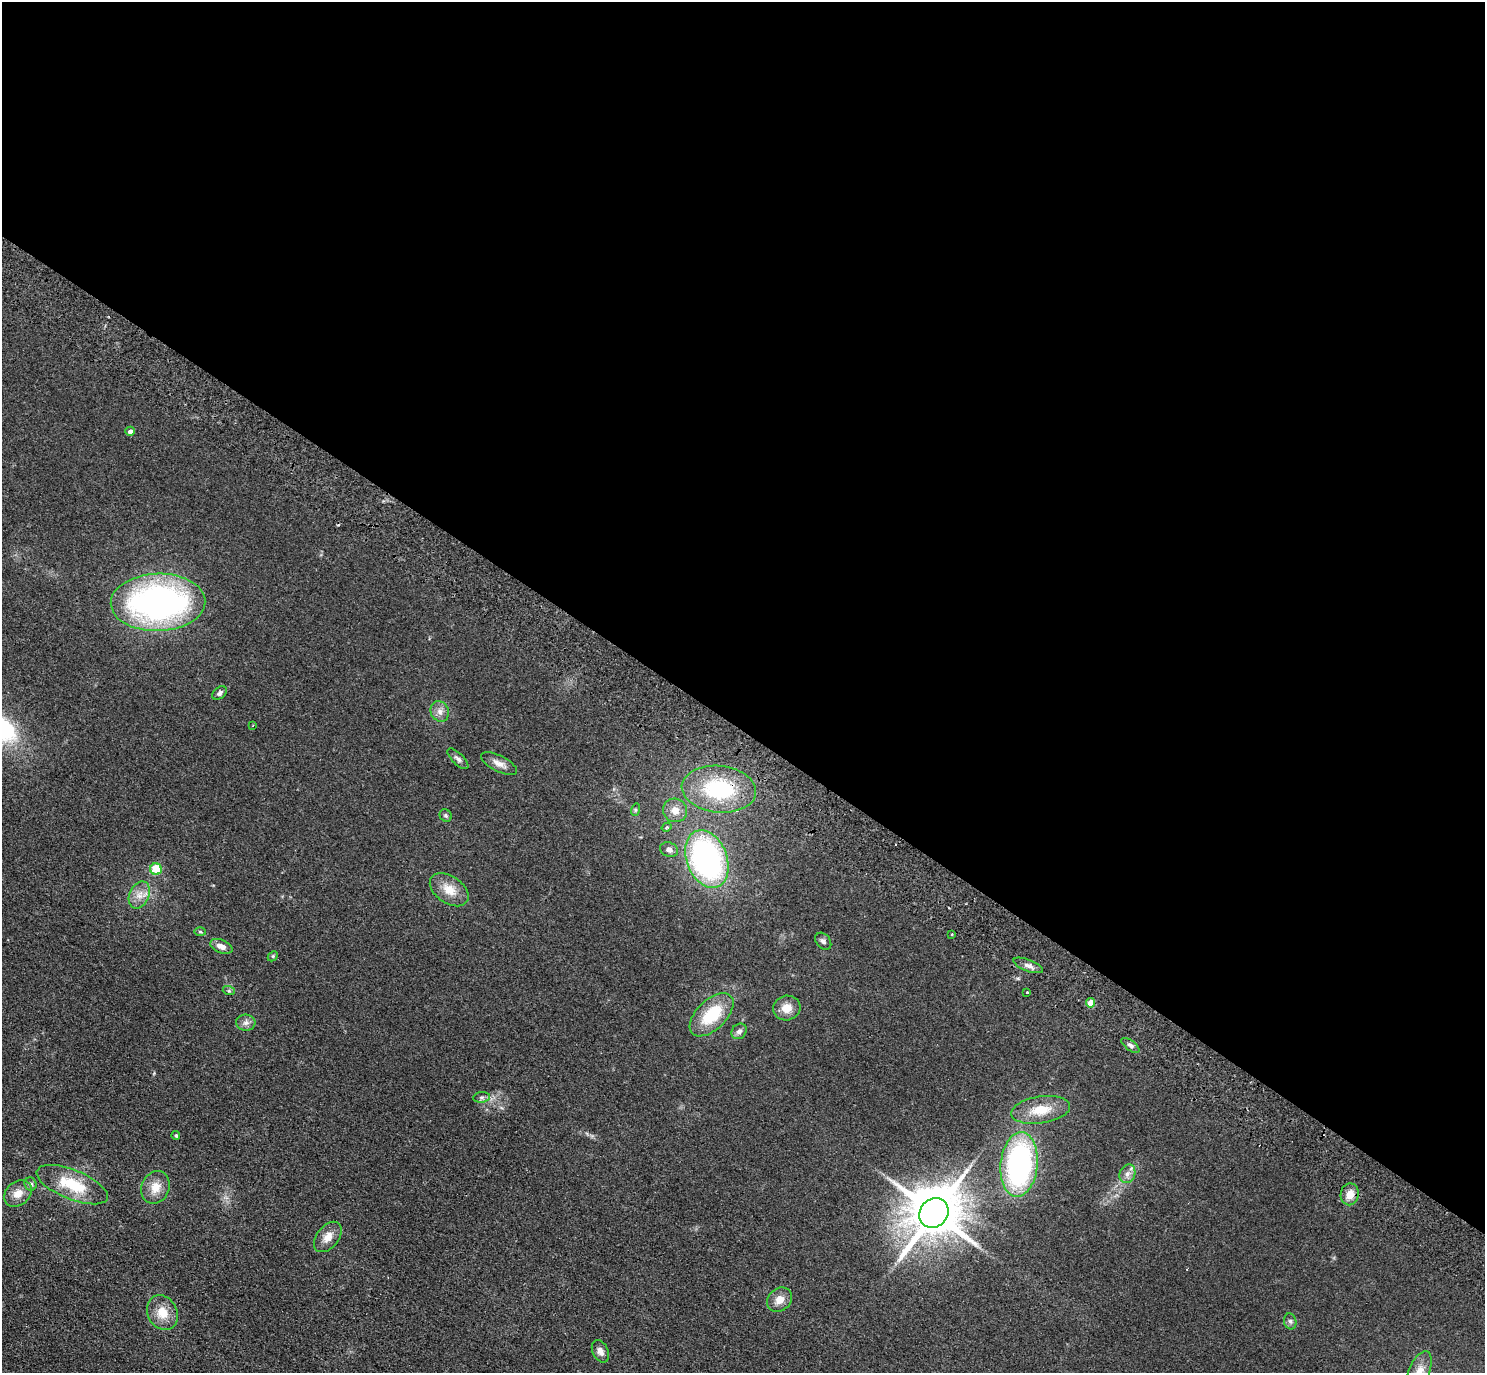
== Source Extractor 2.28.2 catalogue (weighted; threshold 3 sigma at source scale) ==
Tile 3 of 4 x 4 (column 3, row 1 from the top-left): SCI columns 3003-4485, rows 4317-5687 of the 6004 x 6031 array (HDU 1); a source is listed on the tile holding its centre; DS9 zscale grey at full resolution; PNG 1487 x 1375 px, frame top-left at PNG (2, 2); each listed source drawn as its Kron ellipse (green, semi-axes under 4 px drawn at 4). Shown black and unused: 53% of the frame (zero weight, under 2 of 3 exposures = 3% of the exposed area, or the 3 px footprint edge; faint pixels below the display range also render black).
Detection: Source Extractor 2.28.2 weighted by HDU 2 'WHT'; one run over the whole footprint, this tile lists its part. Background 0.0953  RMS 0.01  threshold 0.0467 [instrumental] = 3 sigma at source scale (4.5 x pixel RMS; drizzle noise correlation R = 1.50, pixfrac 1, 0.05/0.05 arcsec/px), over >= 5 px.
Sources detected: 49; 1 cosmic-ray / hot-pixel residue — neither listed nor drawn; the other 48 listed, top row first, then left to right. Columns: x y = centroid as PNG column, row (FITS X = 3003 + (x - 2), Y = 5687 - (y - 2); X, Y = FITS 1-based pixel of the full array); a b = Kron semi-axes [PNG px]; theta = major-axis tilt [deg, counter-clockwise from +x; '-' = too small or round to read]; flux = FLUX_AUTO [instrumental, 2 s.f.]
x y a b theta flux
130 431 4 4 - 4
158 602 47 29 2 310
220 693 8 5 41 2.9
440 711 10 9 - 6
253 725 3 2 - 0.68
458 759 13 5 -45 3.5
499 764 20 8 -26 7.4
719 789 37 23 -6 84
635 810 6 4 72 1.4
675 810 12 11 - 9.5
446 816 6 5 - 1.8
667 827 5 4 - 1.7
669 850 9 7 -25 4.2
707 859 30 20 -69 250
156 869 6 5 - 23
449 890 21 13 -34 17
139 895 14 10 67 9.6
200 932 6 4 -2 1.3
951 934 2 2 - 1.1
823 941 9 7 -49 2.9
221 946 12 6 -22 7
273 956 6 4 46 1.3
1028 965 16 5 -21 4.9
229 991 6 4 -18 1.4
1027 992 3 3 - 1.6
1091 1003 4 4 - 17
787 1008 14 12 14 12
712 1015 27 15 44 43
246 1023 9 8 - 4.6
739 1031 8 7 - 4.1
1130 1045 11 5 -37 2.8
482 1097 8 5 6 2.6
1041 1110 30 13 9 25
176 1135 4 4 - 1.6
1019 1164 32 18 84 210
1127 1174 9 7 64 5.3
31 1184 7 6 - 2.9
72 1185 38 14 -22 40
155 1187 17 13 68 14
18 1194 15 11 40 11
1350 1194 11 9 79 11
934 1213 15 13 48 5700
328 1237 17 11 51 10
779 1300 13 11 42 9.9
162 1313 18 14 -62 17
1290 1321 8 6 -74 2.8
600 1351 12 7 -64 5.7
1419 1372 22 10 68 11
Overlapping masked pixels (flux is a lower limit): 1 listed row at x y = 719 789
Isophote crosses this tile's border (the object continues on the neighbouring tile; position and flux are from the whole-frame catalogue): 1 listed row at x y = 1419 1372